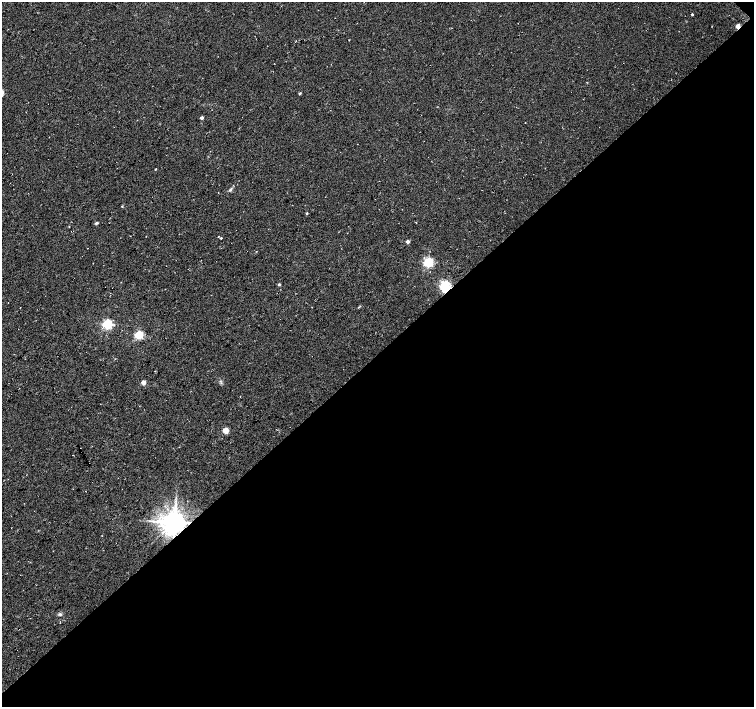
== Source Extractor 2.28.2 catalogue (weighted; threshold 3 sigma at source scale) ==
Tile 12 of 4 x 4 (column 4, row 3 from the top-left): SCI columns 4515-6018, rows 1562-2970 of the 6024 x 6004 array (HDU 1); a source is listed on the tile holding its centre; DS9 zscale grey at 2 x 2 block average (1 PNG px = mean of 2 x 2 image px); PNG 756 x 709 px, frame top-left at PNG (2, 2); no overlay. Shown black and unused: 50% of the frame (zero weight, under 3 of 4 exposures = <1% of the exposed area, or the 3 px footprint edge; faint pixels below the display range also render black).
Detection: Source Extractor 2.28.2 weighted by HDU 2 'WHT'; one run over the whole footprint, this tile lists its part. Background 0.0373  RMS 0.0091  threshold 0.0409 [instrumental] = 3 sigma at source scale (4.5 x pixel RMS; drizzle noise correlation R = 1.50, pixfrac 1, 0.0396/0.0396 arcsec/px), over >= 5 px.
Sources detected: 22; all 22 listed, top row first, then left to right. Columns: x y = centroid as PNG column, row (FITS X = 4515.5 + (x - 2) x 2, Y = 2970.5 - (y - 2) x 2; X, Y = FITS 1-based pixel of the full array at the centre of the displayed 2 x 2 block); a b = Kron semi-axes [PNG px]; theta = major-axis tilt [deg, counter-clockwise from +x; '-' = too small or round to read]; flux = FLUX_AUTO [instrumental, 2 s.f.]
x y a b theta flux
692 14 2 2 - 3.1
738 26 2 2 - 24
300 93 2 2 - 3.7
202 118 2 2 - 8.9
155 169 2 2 - 1.5
230 189 6 3 52 3.7
122 206 3 2 - 1.3
307 213 2 2 - 2.2
97 223 4 3 - 2.8
218 236 2 2 - 1.1
221 238 2 2 - 1.8
408 241 3 2 - 9.5
428 262 3 3 - 260
279 284 3 2 - 3.6
445 286 12 9 89 41
107 324 3 3 - 270
139 335 3 3 - 160
143 382 3 2 - 24
225 430 3 3 - 55
153 521 4 2 - 2.6
175 522 6 5 - 2800
60 614 4 3 - 3.2
Overlapping masked pixels (flux is a lower limit): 3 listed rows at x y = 738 26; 445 286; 175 522